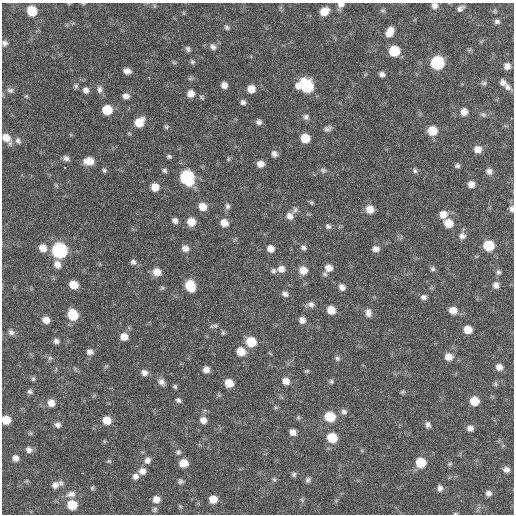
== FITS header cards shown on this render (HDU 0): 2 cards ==
NAXIS1  =                  512 / Axis length
NAXIS2  =                  512 / Axis length

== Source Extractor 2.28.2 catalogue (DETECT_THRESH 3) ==
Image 512 x 512 px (HDU 0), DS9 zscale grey, 1 PNG px = 1 image px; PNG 516 x 516 px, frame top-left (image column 1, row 512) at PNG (2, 3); no overlay
Background 61.8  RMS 8.6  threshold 25.7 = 3 sigma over >= 5 px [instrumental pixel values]
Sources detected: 171; all 171 listed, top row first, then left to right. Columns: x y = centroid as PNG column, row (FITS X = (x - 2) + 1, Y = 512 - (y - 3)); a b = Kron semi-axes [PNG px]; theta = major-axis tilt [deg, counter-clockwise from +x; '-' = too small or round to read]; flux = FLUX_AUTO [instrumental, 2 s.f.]
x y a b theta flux
341 5 8 6 9 2300
434 6 6 6 - 2300
460 8 8 5 36 1900
32 11 8 7 - 14000
324 12 8 7 - 7300
497 22 7 6 - 1500
227 27 7 5 -60 1100
390 32 11 7 62 5600
5 43 7 6 - 1800
213 47 8 6 -48 2000
188 49 7 5 -74 1300
394 51 7 7 - 20000
192 62 6 5 - 1000
174 63 6 4 -19 700
437 63 8 8 - 61000
507 66 6 6 - 2900
127 71 7 5 -14 2900
382 74 6 5 - 1900
149 78 3 2 - 2400
503 82 8 6 -42 2300
484 83 7 5 12 1100
224 85 6 5 - 2900
76 86 6 6 - 1000
306 86 11 9 -23 41000
508 87 8 7 - 2300
99 89 10 7 -80 2200
251 89 7 7 - 6100
10 90 9 7 -15 1700
86 90 7 6 - 2400
191 94 8 8 - 3900
26 96 5 4 - 690
126 96 7 6 - 2600
243 102 6 6 - 1500
107 110 7 7 - 16000
464 112 8 7 - 3700
483 115 8 5 -28 1200
306 117 8 7 - 1700
139 122 9 7 47 10000
259 122 7 6 - 1800
166 127 7 5 -1 950
327 129 9 7 23 1800
432 131 8 8 - 11000
6 138 12 8 -49 6200
305 138 7 7 - 11000
18 141 9 7 -57 1900
478 149 7 7 - 4200
274 154 7 6 - 2100
169 156 5 5 - 1000
66 158 8 6 -37 1900
228 159 6 4 72 700
89 161 9 7 -2 8100
260 164 7 6 - 3800
457 166 6 5 - 1300
65 167 3 2 - 11000
104 170 6 5 - 1000
165 170 6 5 - 1200
323 170 8 6 -26 1400
415 171 7 6 - 1200
489 171 8 7 - 2300
187 177 9 8 - 79000
471 184 7 7 - 3100
155 187 7 7 - 6500
227 206 8 6 77 1600
202 207 8 7 - 5700
370 209 8 7 - 6300
512 209 7 5 -88 1800
295 210 8 6 89 1600
443 214 8 8 - 5300
290 216 9 8 - 3300
175 221 6 5 - 2100
191 222 7 7 - 7200
224 223 8 7 - 5100
448 223 9 8 - 8300
328 226 7 6 - 1500
462 236 9 8 - 2600
488 246 7 7 - 21000
43 248 8 8 - 5600
185 248 8 7 - 3300
303 248 7 6 - 1600
270 249 7 6 - 4200
376 249 7 6 - 2900
59 250 8 8 - 130000
133 262 8 7 - 1700
57 264 9 8 - 3800
329 268 9 9 - 4600
281 269 9 8 - 3600
433 269 6 6 - 1200
303 270 8 8 - 6400
273 271 7 6 - 1500
157 272 8 8 - 5800
498 272 6 6 - 1300
74 285 7 6 - 8500
496 285 7 6 - 2700
190 286 9 7 -62 18000
342 287 7 6 - 2800
285 294 8 6 -25 2000
423 297 7 6 - 2000
311 304 9 8 - 2200
331 310 7 6 - 7900
453 310 8 7 - 5300
368 313 10 8 -84 2900
73 315 8 7 - 19000
46 320 7 6 - 4500
302 320 7 7 - 2800
215 326 6 5 - 1200
468 329 7 7 - 7300
11 332 8 7 - 1800
223 333 6 5 - 870
124 337 7 7 - 5100
56 341 7 6 - 1900
251 342 8 7 - 16000
241 351 8 8 - 8100
90 352 8 7 - 2600
448 357 9 8 - 4600
50 358 6 6 - 1100
337 358 7 6 - 1200
499 367 7 6 - 3400
206 369 6 6 - 3200
307 371 6 4 18 730
144 373 7 6 - 2500
33 379 6 5 - 900
286 381 8 7 - 3900
331 381 6 5 - 1000
161 382 9 7 -52 2400
229 383 7 6 - 8600
495 384 7 4 -89 930
175 386 5 5 - 960
30 392 7 5 -32 1200
403 392 7 4 19 800
178 400 7 6 - 1400
474 401 7 7 - 11000
51 403 8 7 - 4900
344 412 8 7 - 1800
298 417 6 5 - 830
330 417 8 7 - 18000
6 420 7 6 - 10000
107 420 8 7 - 6300
203 420 8 7 - 3600
58 425 7 6 - 2000
428 425 7 6 - 1800
470 428 6 6 - 2600
293 432 6 6 - 3500
332 438 8 7 - 15000
29 450 8 7 - 2200
178 452 7 6 - 1400
16 458 6 5 - 2800
147 460 8 7 - 2500
109 461 6 5 - 750
420 462 8 7 - 16000
184 463 7 7 - 7100
450 464 5 5 - 840
506 470 6 6 - 2500
142 471 8 8 - 3200
82 473 3 2 - 3800
294 474 6 6 - 1200
135 476 8 7 - 2300
274 479 7 5 -66 930
308 480 7 6 - 1400
180 481 7 6 - 1400
55 485 9 8 - 3300
92 488 5 4 - 780
440 488 7 6 - 2300
488 493 7 6 - 2000
71 494 12 8 7 3100
156 499 7 7 - 4600
213 499 7 6 - 7000
302 500 7 4 -71 900
461 500 3 2 - 2200
72 505 7 7 - 14000
155 509 7 5 60 1100
455 513 5 3 - 540
At the frame edge (FLAGS 8, measured only in part): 7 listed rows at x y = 341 5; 434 6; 5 43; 6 138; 512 209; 6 420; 455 513